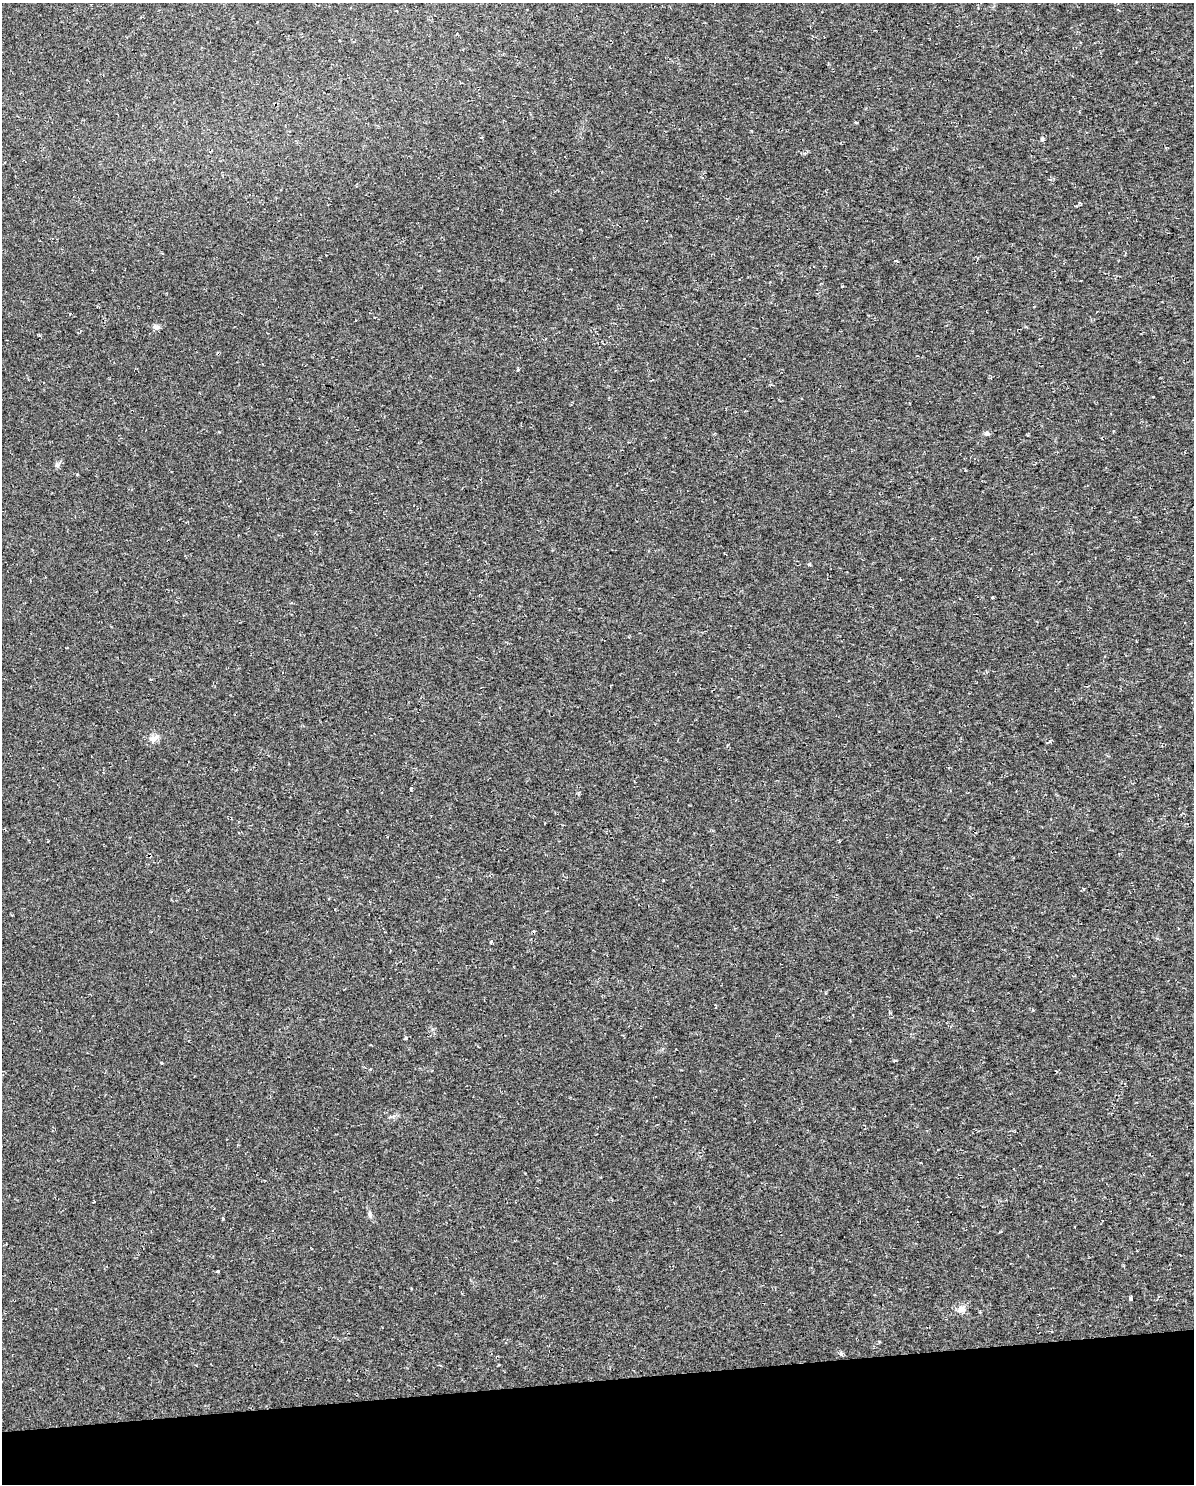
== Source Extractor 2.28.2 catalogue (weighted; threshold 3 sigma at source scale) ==
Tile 10 of 4 x 3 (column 2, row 3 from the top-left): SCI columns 1308-2499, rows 62-1543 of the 5083 x 5803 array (HDU 1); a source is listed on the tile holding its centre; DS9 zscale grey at full resolution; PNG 1196 x 1486 px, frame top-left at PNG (2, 3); no overlay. Shown black and unused: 7% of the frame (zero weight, under 2 of 3 exposures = <1% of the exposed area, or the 3 px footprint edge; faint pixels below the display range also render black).
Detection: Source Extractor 2.28.2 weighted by HDU 2 'WHT'; one run over the whole footprint, this tile lists its part. Background 0.00663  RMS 0.0049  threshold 0.0219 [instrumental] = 3 sigma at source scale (4.5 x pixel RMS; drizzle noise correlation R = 1.50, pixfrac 1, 0.0396/0.0396 arcsec/px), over >= 5 px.
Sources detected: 26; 1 cosmic-ray / hot-pixel residue — not listed; the other 25 listed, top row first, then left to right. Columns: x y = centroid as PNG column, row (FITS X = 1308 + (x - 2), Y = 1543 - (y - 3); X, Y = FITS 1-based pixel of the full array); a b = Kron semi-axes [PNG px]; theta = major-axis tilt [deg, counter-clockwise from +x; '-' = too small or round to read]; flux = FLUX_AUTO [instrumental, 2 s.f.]
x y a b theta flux
856 123 4 3 - 0.56
752 131 3 3 - 0.52
1042 139 6 5 - 0.89
1080 203 4 3 - 0.45
895 261 3 3 - 2.3
156 327 9 5 -6 1.6
517 369 3 3 - 4.2
1153 396 4 2 - 0.45
987 433 7 5 13 1.1
57 465 7 5 46 1.1
77 474 3 2 - 0.66
809 564 5 4 - 0.59
992 597 3 3 - 1.2
154 738 15 8 25 3.1
491 941 3 3 - 3.2
894 1061 4 3 - 0.46
161 1063 3 2 - 0.73
94 1202 3 3 - 0.94
370 1215 8 5 -84 1.1
223 1218 4 3 - 0.62
217 1271 3 3 - 1
411 1288 3 2 - 0.53
1130 1298 4 3 - 3.4
961 1309 11 9 0 3.1
841 1354 4 4 - 1.4
Unlisted compact peaks at least as high as the median listed source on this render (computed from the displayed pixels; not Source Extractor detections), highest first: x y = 1050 741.